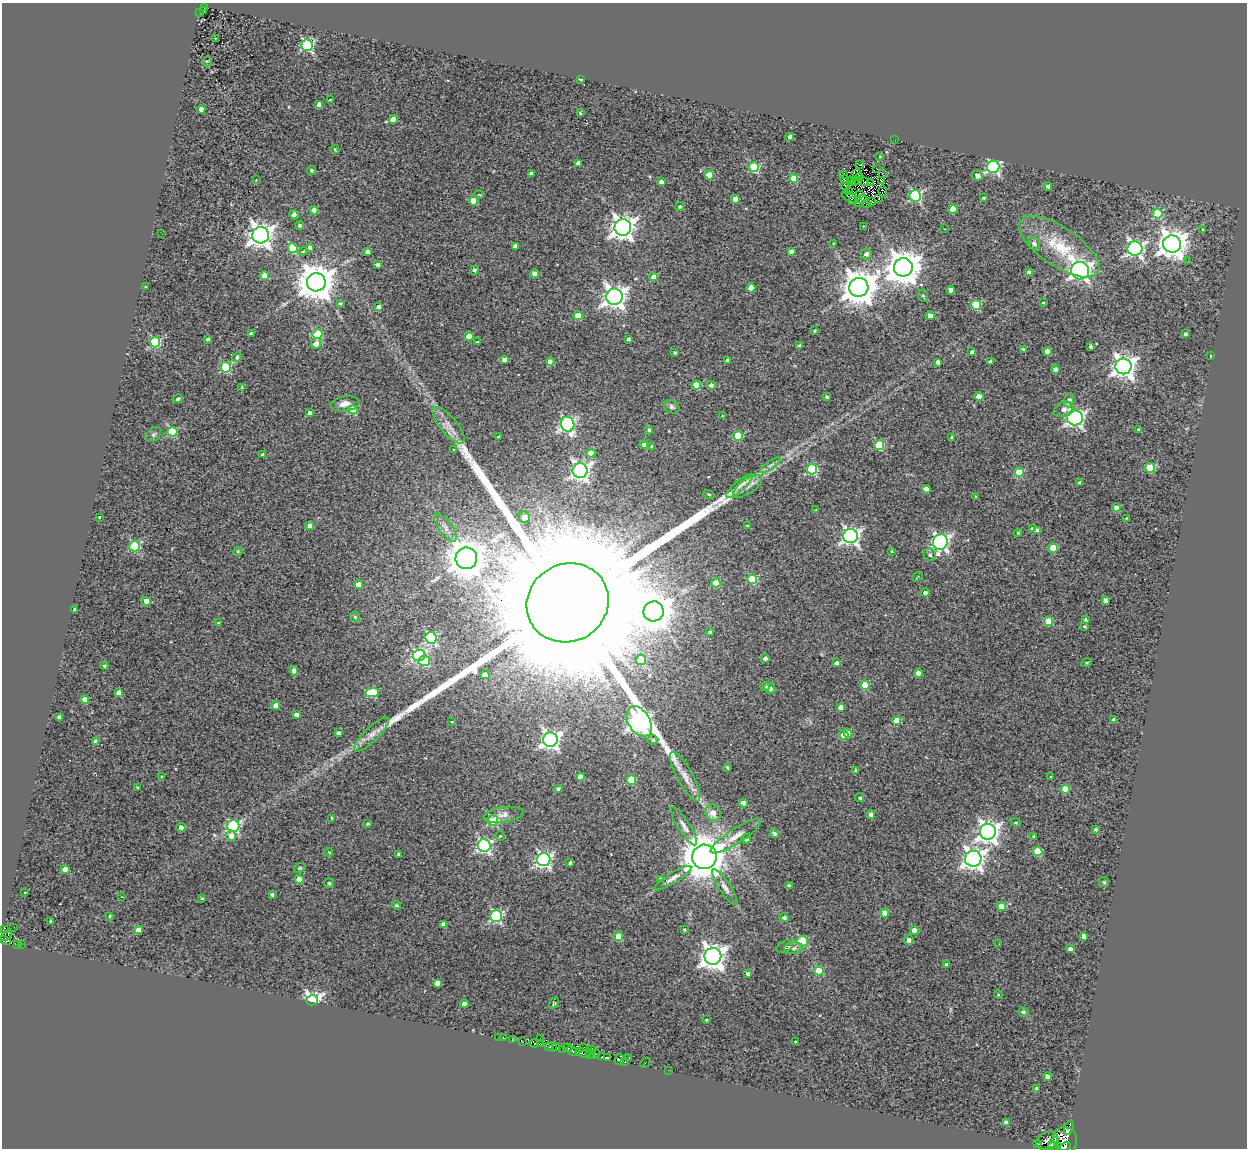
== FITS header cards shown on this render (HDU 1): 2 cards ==
NAXIS1  =                 1245
NAXIS2  =                 1146

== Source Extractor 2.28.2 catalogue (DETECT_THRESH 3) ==
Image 1245 x 1146 px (HDU 1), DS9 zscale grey, 1 PNG px = 1 image px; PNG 1249 x 1150 px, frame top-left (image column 1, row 1146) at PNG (2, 3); each listed source drawn as its Kron ellipse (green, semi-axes under 4 px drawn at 4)
Background 0.986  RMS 0.62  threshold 1.87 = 3 sigma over >= 5 px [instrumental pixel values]
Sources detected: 362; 4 with non-positive FLUX_AUTO (blend fragments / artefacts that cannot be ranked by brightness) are neither listed nor drawn; the other 358 listed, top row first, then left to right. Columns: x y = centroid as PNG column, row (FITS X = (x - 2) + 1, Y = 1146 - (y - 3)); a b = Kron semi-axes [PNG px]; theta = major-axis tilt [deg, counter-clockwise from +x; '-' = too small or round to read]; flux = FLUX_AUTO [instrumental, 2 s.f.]
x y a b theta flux
204 7 2 2 - 4.2e+01
204 11 3 2 - 3.1e+01
200 12 3 2 - 1.1e+02
215 38 2 2 - 2.7e+01
307 45 6 5 - 5.6e+03
207 62 5 3 - 5.6e+01
580 79 4 2 - 4.2e+01
330 100 3 2 - 3.8e+01
319 105 4 4 - 2.0e+02
201 109 4 4 - 4.3e+02
580 113 3 3 - 4.4e+01
393 120 4 4 - 4.6e+02
790 137 4 4 - 1.4e+02
895 140 2 2 - 2.6e+01
335 149 4 3 - 4.4e+01
880 156 3 2 - 2.7e+01
578 163 4 4 - 2.1e+02
860 165 2 2 - 5.2e+01
754 167 5 5 - 2.5e+03
993 167 6 6 - 7.3e+03
877 169 4 2 - 8.3e+01
311 171 4 4 - 8.9e+01
531 173 4 3 - 8.9e+01
882 173 3 2 - 8.9e+01
857 174 5 2 - 6.0e+01
709 175 4 4 - 8.4e+02
844 175 4 2 - 7.6e+01
977 176 5 5 - 2.0e+02
859 177 4 2 - 5.5e+01
794 178 4 4 - 9.3e+02
845 179 4 2 - 1.8e+01
256 180 3 2 - 2.4e+01
851 181 2 2 - 2.5e+01
854 181 4 2 - 3.4e+01
881 181 3 2 - 2.6e+01
661 182 4 4 - 2.2e+02
859 182 2 2 - 2.2e+01
865 182 4 3 - 4.6e+01
870 182 3 2 - 2.0e+01
845 186 4 2 - 1.7e+01
1048 186 4 3 - 1.1e+02
849 191 4 2 - 4.7e+01
883 191 6 4 -90 3.5e+01
479 194 4 3 - 3.9e+01
859 195 3 3 - 6.4e+01
915 196 6 5 - 5.4e+03
850 197 9 3 -24 2.6e+01
984 198 3 2 - 4.7e+01
735 199 4 4 - 3.8e+02
862 199 5 2 - 5.3e+01
879 199 3 2 - 3.5e+01
473 201 5 4 - 6.2e+02
852 201 3 2 - 5.0e+01
871 201 4 3 - 7.0e+01
858 202 3 2 - 2.5e+01
867 204 4 2 - 3.0e+01
680 206 4 4 - 6.2e+01
953 209 4 4 - 8.3e+02
314 210 4 4 - 4.6e+02
1157 213 5 5 - 1.7e+03
294 215 4 4 - 1.8e+02
300 226 4 4 - 7.2e+01
864 226 2 2 - 3.0e+01
623 227 8 8 - 3.3e+04
945 229 2 2 - 2.5e+01
1202 229 3 2 - 2.9e+01
162 234 2 2 - 2.4e+01
261 235 8 8 - 3.3e+04
833 243 3 2 - 2.5e+01
1034 243 6 5 - 1.7e+02
1172 244 9 8 - 5.5e+04
515 246 4 4 - 2.6e+02
1059 247 47 19 -34 2.2e+03
293 248 5 5 - 1.8e+03
310 248 4 3 - 1.4e+02
1135 249 7 7 - 1.2e+04
303 251 4 3 - 5.3e+01
367 251 4 4 - 1.7e+02
791 251 4 4 - 1.7e+02
866 254 6 5 - 1.5e+02
1188 261 3 3 - 4.0e+01
377 265 4 4 - 1.5e+02
903 267 9 9 - 8.9e+04
474 270 4 4 - 8.3e+01
1080 271 9 9 - 1.8e+04
535 273 4 4 - 2.6e+02
1029 273 4 4 - 4.3e+02
264 276 5 4 - 4.6e+02
654 277 4 4 - 5.2e+02
316 282 9 9 - 1.1e+05
146 287 3 3 - 5.2e+01
859 287 10 9 - 9.5e+04
751 288 4 4 - 5.7e+02
951 290 4 4 - 2.8e+02
923 296 6 5 - 7.1e+01
614 297 8 8 - 2.8e+04
1043 302 3 2 - 4.4e+01
340 303 3 2 - 4.4e+01
976 305 5 5 - 2.3e+03
379 307 4 4 - 2.1e+02
578 316 4 4 - 7.7e+02
930 316 4 4 - 3.7e+02
814 331 4 3 - 3.6e+01
251 334 3 3 - 9.6e+01
318 334 5 5 - 2.0e+03
1185 334 3 3 - 9.0e+01
469 337 4 4 - 6.7e+02
208 339 4 3 - 7.7e+01
629 339 3 3 - 6.8e+01
155 342 5 5 - 3.1e+03
477 342 3 3 - 2.0e+02
316 344 5 5 - 3.7e+02
799 346 4 3 - 1.1e+02
1090 346 3 3 - 8.2e+01
1023 349 3 3 - 5.5e+01
1047 351 4 4 - 4.2e+02
972 352 4 3 - 1.4e+02
674 353 3 3 - 7.5e+01
1211 356 2 2 - 3.2e+01
237 357 5 4 - 1.1e+02
504 360 4 4 - 1.8e+02
728 360 4 3 - 1.3e+02
550 362 4 4 - 2.0e+02
938 362 4 3 - 1.3e+02
990 362 4 3 - 1.6e+02
1123 366 8 8 - 3.1e+04
226 367 5 5 - 3.1e+03
1055 369 4 4 - 2.1e+02
696 385 4 4 - 9.0e+02
711 385 5 4 - 1.3e+02
242 387 4 4 - 4.0e+01
827 397 3 3 - 7.3e+01
979 397 4 4 - 8.2e+02
178 399 5 4 - 1.0e+02
1069 400 7 5 75 2.7e+02
345 404 14 7 8 2.8e+02
672 407 8 6 -28 1.1e+02
1064 409 10 7 23 2.7e+02
353 410 5 4 - 1.1e+03
310 413 4 3 - 1.8e+02
723 416 3 3 - 3.5e+01
1075 418 8 7 - 1.1e+04
567 424 7 6 - 8.8e+03
448 425 22 8 -50 4.5e+02
649 430 4 4 - 7.3e+01
1139 430 4 4 - 1.4e+02
172 432 5 5 - 2.6e+03
154 434 8 6 45 1.0e+02
738 436 5 4 - 1.6e+03
498 437 4 2 - 3.0e+01
952 437 3 3 - 1.2e+02
644 445 4 4 - 8.1e+01
879 445 5 5 - 1.9e+03
651 446 3 3 - 5.6e+01
454 450 4 3 - 3.3e+01
591 453 4 4 - 3.6e+02
263 455 4 3 - 1.3e+02
770 465 12 3 35 1.1e+02
1150 468 5 5 - 1.1e+03
812 469 5 5 - 3.5e+03
580 471 7 7 - 1.5e+04
1019 472 5 4 - 1.2e+03
1080 483 4 4 - 1.5e+02
740 486 17 5 41 3.0e+02
748 486 17 7 34 3.6e+02
926 489 4 4 - 3.1e+02
709 494 6 3 -18 5.2e+01
976 496 3 2 - 4.4e+01
1117 507 4 4 - 3.9e+02
816 510 3 3 - 3.4e+01
99 517 3 2 - 3.7e+01
524 517 6 5 - 3.9e+02
1126 518 3 2 - 4.6e+01
747 525 3 2 - 2.8e+01
310 526 4 4 - 2.5e+02
445 527 17 7 -54 3.0e+02
1033 529 4 4 - 2.8e+02
1037 530 4 4 - 1.8e+02
1018 533 4 3 - 4.2e+01
850 536 7 7 - 1.4e+04
940 542 8 7 - 1.2e+04
135 546 5 5 - 3.1e+03
1053 548 4 4 - 1.2e+03
238 551 5 4 - 5.1e+01
892 551 4 2 - 3.6e+01
930 555 6 5 - 1.1e+02
466 558 11 10 - 9.9e+04
917 577 6 2 43 4.1e+01
752 579 5 4 - 1.9e+03
716 583 4 4 - 9.2e+02
359 584 4 4 - 3.9e+02
925 593 4 4 - 1.4e+02
1105 600 4 4 - 1.8e+02
146 601 4 4 - 5.4e+02
568 603 42 38 32 3.2e+06
75 610 3 3 - 8.2e+01
654 611 10 10 - 1.1e+05
355 617 5 5 - 6.2e+01
1086 619 4 3 - 6.5e+01
1049 621 5 4 - 1.1e+03
219 623 4 4 - 8.4e+01
1085 626 4 4 - 5.5e+01
710 632 4 3 - 6.3e+01
431 638 6 5 - 4.2e+03
419 656 6 5 - 5.1e+03
765 659 4 4 - 1.5e+02
641 660 5 5 - 1.2e+03
424 661 5 5 - 1.7e+03
836 663 4 3 - 1.4e+02
1087 663 5 3 - 4.5e+01
104 666 4 4 - 6.1e+01
294 671 4 4 - 2.1e+02
918 673 4 4 - 3.8e+02
485 675 4 4 - 4.3e+02
865 685 5 4 - 1.1e+03
765 687 4 4 - 2.6e+02
770 688 6 5 - 1.2e+02
119 693 4 4 - 3.2e+02
372 693 7 4 5 2.1e+03
85 700 4 4 - 5.2e+02
276 705 4 4 - 4.5e+02
840 707 4 4 - 2.3e+02
296 714 4 4 - 1.7e+02
59 717 4 4 - 1.8e+02
896 720 4 4 - 7.2e+02
1114 720 4 4 - 2.9e+02
639 721 16 10 -58 2.4e+04
452 722 4 2 - 2.7e+01
338 733 4 3 - 1.3e+02
848 733 4 4 - 4.3e+02
371 735 23 7 45 3.8e+02
844 735 4 4 - 7.4e+02
550 740 7 7 - 1.5e+04
653 740 5 4 - 7.8e+01
96 742 4 4 - 4.1e+02
727 767 3 3 - 6.1e+01
855 770 4 3 - 5.4e+01
162 777 3 3 - 6.1e+01
580 777 4 4 - 3.4e+02
685 777 28 8 -61 5.1e+02
1051 777 3 3 - 4.9e+01
631 780 5 4 - 1.6e+03
138 787 3 3 - 5.9e+01
558 789 4 3 - 7.9e+01
1065 789 4 4 - 9.1e+02
860 798 4 4 - 6.7e+01
744 803 4 4 - 3.7e+02
713 813 9 7 -63 3.5e+02
504 815 20 7 8 2.9e+02
871 815 4 4 - 1.6e+02
332 818 4 3 - 6.8e+01
493 821 5 5 - 2.6e+03
367 823 3 3 - 5.4e+01
1016 823 5 3 - 3.6e+01
233 826 6 6 - 4.5e+03
684 826 22 6 -58 2.6e+02
181 827 5 4 - 1.8e+02
1095 829 3 3 - 9.0e+01
988 832 8 8 - 2.5e+04
774 833 5 3 - 1.1e+02
231 836 5 5 - 2.5e+02
500 836 4 4 - 6.1e+01
736 836 29 7 33 5.1e+02
1034 836 4 3 - 3.6e+01
746 839 5 4 - 1.6e+02
484 846 6 6 - 8.3e+03
1037 851 5 4 - 1.4e+03
329 852 4 3 - 4.9e+01
399 854 4 3 - 1.1e+02
704 857 12 12 - 1.4e+05
973 859 8 8 - 2.5e+04
544 860 6 6 - 1.0e+04
570 863 3 3 - 7.2e+01
300 868 6 4 22 6.0e+01
65 869 4 4 - 4.7e+02
673 878 21 5 31 2.6e+02
299 879 4 4 - 5.9e+02
660 879 3 3 - 7.4e+01
1104 882 5 5 - 6.1e+01
329 883 5 5 - 6.0e+01
789 886 4 3 - 8.4e+01
725 887 21 6 -57 2.7e+02
25 892 2 2 - 3.1e+01
272 895 4 3 - 9.2e+01
122 897 3 2 - 2.5e+01
202 898 3 3 - 3.4e+01
396 905 4 3 - 6.0e+01
1001 906 4 4 - 4.1e+02
885 913 4 4 - 4.2e+02
110 916 4 4 - 5.1e+01
496 916 6 6 - 5.6e+03
784 918 5 4 - 9.6e+01
50 921 3 2 - 2.5e+01
443 925 4 4 - 3.5e+02
14 927 2 2 - 1.9e+01
3 930 4 2 - 4.3e+01
138 930 4 4 - 5.1e+02
684 930 3 3 - 3.6e+01
914 930 4 4 - 3.5e+02
6 936 6 3 48 3.5e+02
619 936 5 4 - 1.1e+03
1084 936 4 4 - 2.6e+02
4 940 6 4 -20 7.8e+01
909 940 5 4 - 1.9e+02
802 941 5 5 - 2.4e+03
21 944 3 2 - 1.3e+01
999 944 2 2 - 1.6e+02
17 945 3 2 - 1.0e+02
785 947 9 5 28 9.9e+01
794 948 9 6 2 1.5e+02
1070 949 4 3 - 2.1e+02
713 956 8 8 - 3.6e+04
947 964 3 3 - 9.2e+01
819 971 5 4 - 1.3e+03
748 974 4 3 - 1.0e+02
437 983 4 4 - 3.3e+02
998 994 4 3 - 3.9e+01
312 1000 6 5 - 1.4e+04
554 1003 6 4 58 5.2e+01
464 1004 4 4 - 2.1e+02
1023 1012 5 4 - 8.0e+01
706 1020 3 2 - 3.0e+01
499 1037 2 2 - 2.4e+01
503 1038 3 3 - 1.2e+02
540 1038 3 2 - 5.6e+01
512 1039 4 3 - 3.9e+02
522 1041 4 2 - 1.9e+02
796 1042 4 3 - 7.0e+01
534 1043 4 3 - 1.1e+03
540 1044 4 4 - 8.1e+02
549 1046 4 3 - 7.5e+02
553 1047 5 3 - 7.6e+02
557 1047 4 2 - 7.1e+02
584 1047 2 2 - 3.4e+01
567 1048 5 3 - 4.9e+02
591 1049 4 2 - 2.1e+02
563 1050 3 2 - 2.2e+02
573 1051 7 3 -24 8.5e+02
583 1053 7 3 -20 4.2e+02
590 1054 4 2 - 2.0e+02
595 1054 5 4 - 5.0e+02
602 1057 3 3 - 1.2e+02
607 1057 4 3 - 3.3e+02
629 1057 3 2 - 6.6e+01
619 1059 6 4 63 1.7e+02
625 1062 3 2 - 6.9e+01
645 1063 6 2 45 2.8e+02
668 1070 3 2 - 3.3e+01
1047 1077 4 4 - 3.3e+02
1037 1088 3 3 - 5.3e+01
1006 1123 4 4 - 2.5e+02
1069 1128 7 3 74 8.4e+02
1065 1140 13 12 - 7.5e+03
1047 1141 11 8 27 2.2e+03
1053 1143 6 3 44 1.6e+03
1037 1144 3 2 - 2.7e+02
1065 1146 5 4 - 4.1e+03
1054 1147 5 4 - 2.0e+03
At the frame edge (FLAGS 8, measured only in part): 2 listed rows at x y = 3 930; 1065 1146
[4 non-positive-flux detections neither listed nor drawn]